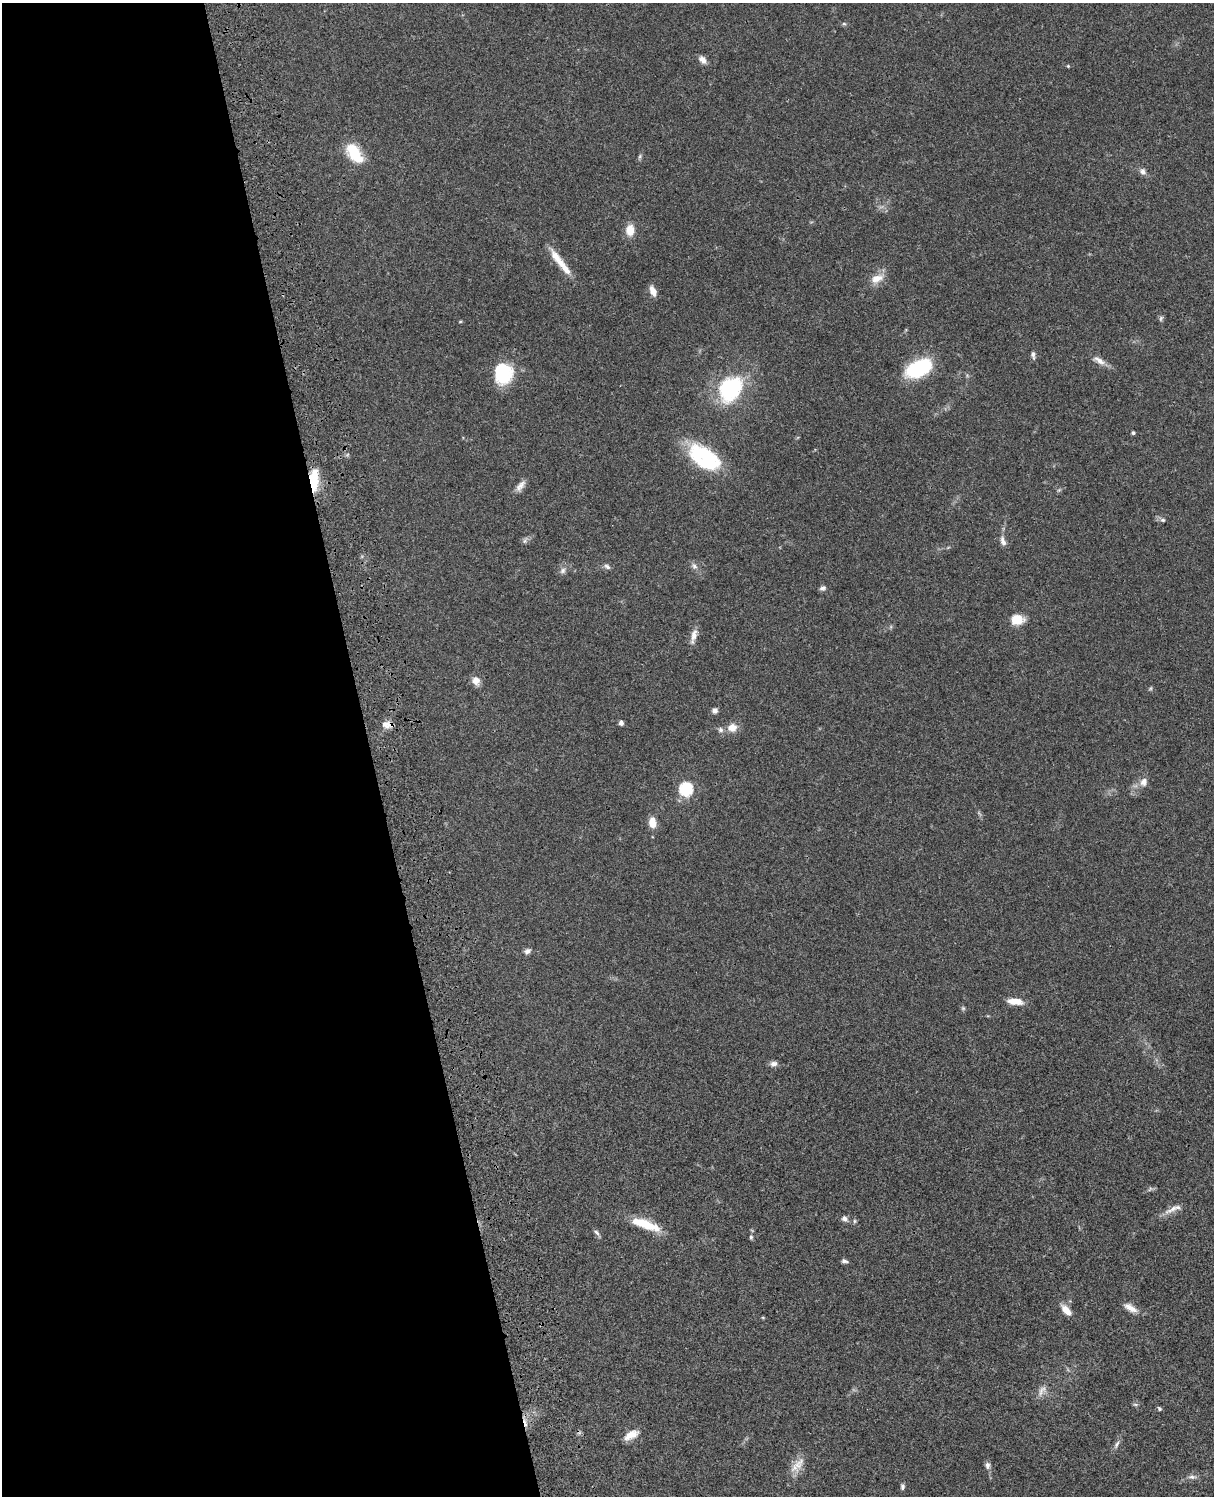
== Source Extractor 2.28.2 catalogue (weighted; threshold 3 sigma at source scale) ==
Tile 5 of 4 x 3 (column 1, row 2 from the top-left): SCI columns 122-1333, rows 1773-3266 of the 5085 x 4926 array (HDU 1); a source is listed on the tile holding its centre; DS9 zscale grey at full resolution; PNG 1216 x 1498 px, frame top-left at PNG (2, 3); no overlay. Shown black and unused: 30% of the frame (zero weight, under 3 of 4 exposures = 6% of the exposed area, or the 3 px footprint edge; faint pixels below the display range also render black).
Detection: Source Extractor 2.28.2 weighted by HDU 2 'WHT'; one run over the whole footprint, this tile lists its part. Background 0.0752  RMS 0.0058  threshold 0.0259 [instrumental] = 3 sigma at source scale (4.5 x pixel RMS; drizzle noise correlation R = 1.50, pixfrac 1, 0.05/0.05 arcsec/px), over >= 5 px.
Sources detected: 66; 1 cosmic-ray / hot-pixel residue — not listed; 3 inside a brighter listed object's ellipse — not listed separately; the other 62 listed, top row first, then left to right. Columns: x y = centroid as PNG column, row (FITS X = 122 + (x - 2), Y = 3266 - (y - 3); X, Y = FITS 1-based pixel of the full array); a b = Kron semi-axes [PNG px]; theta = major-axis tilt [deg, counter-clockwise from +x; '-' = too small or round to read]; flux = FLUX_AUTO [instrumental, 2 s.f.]
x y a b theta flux
844 24 6 5 - 0.89
703 60 10 7 -49 3.1
1068 66 4 4 - 0.59
354 153 24 13 -55 19
640 156 6 5 - 0.93
1143 171 9 7 -54 2.3
630 230 11 9 88 7.7
556 257 23 10 -56 7.3
877 279 18 10 21 6.7
653 291 12 6 -67 4.4
1161 318 8 4 64 1
460 322 5 3 - 0.5
1033 355 9 5 -80 1.8
1099 361 17 7 -31 4.2
919 368 25 14 25 48
503 373 23 18 73 27
730 389 33 24 55 46
1133 433 4 3 - 1.1
704 457 40 22 -35 41
314 480 23 8 88 21
520 486 16 7 51 3.5
1163 520 7 5 -14 1.3
525 540 11 4 66 1.3
1003 541 15 7 -73 2.9
694 566 9 7 -57 2.1
607 567 9 6 -28 1.7
563 571 8 7 - 2
823 588 8 6 23 1.6
1017 619 12 9 2 11
694 635 20 7 77 4.2
476 681 11 9 -68 4.4
1150 688 6 4 45 0.72
715 710 6 6 - 2.1
621 723 4 4 - 2.3
387 724 16 9 -6 4.1
732 728 11 10 - 5.9
721 730 7 6 - 1.8
1144 782 12 9 72 3.7
686 789 6 6 - 77
652 822 11 8 -86 6.3
527 951 9 6 30 2.1
1015 1001 18 7 -6 6.7
963 1008 6 5 - 0.83
774 1064 9 7 14 2.2
1173 1208 31 6 30 4.9
844 1219 8 7 - 2
855 1221 5 5 - 0.87
645 1224 33 9 -20 17
597 1233 10 5 -52 1.5
751 1237 6 4 90 0.99
844 1261 8 5 -12 1.3
1130 1308 18 8 -31 4.7
1066 1310 14 7 -50 5.6
1042 1390 17 8 61 3.8
1135 1404 8 4 -1 0.89
1159 1409 7 4 -53 0.83
631 1435 19 9 29 6
1117 1444 13 5 63 2.1
797 1465 23 12 53 7.2
987 1465 9 7 -89 2
1192 1477 11 6 -2 2
902 1487 8 5 89 1.4
Overlapping masked pixels (flux is a lower limit): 2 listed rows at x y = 314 480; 387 724